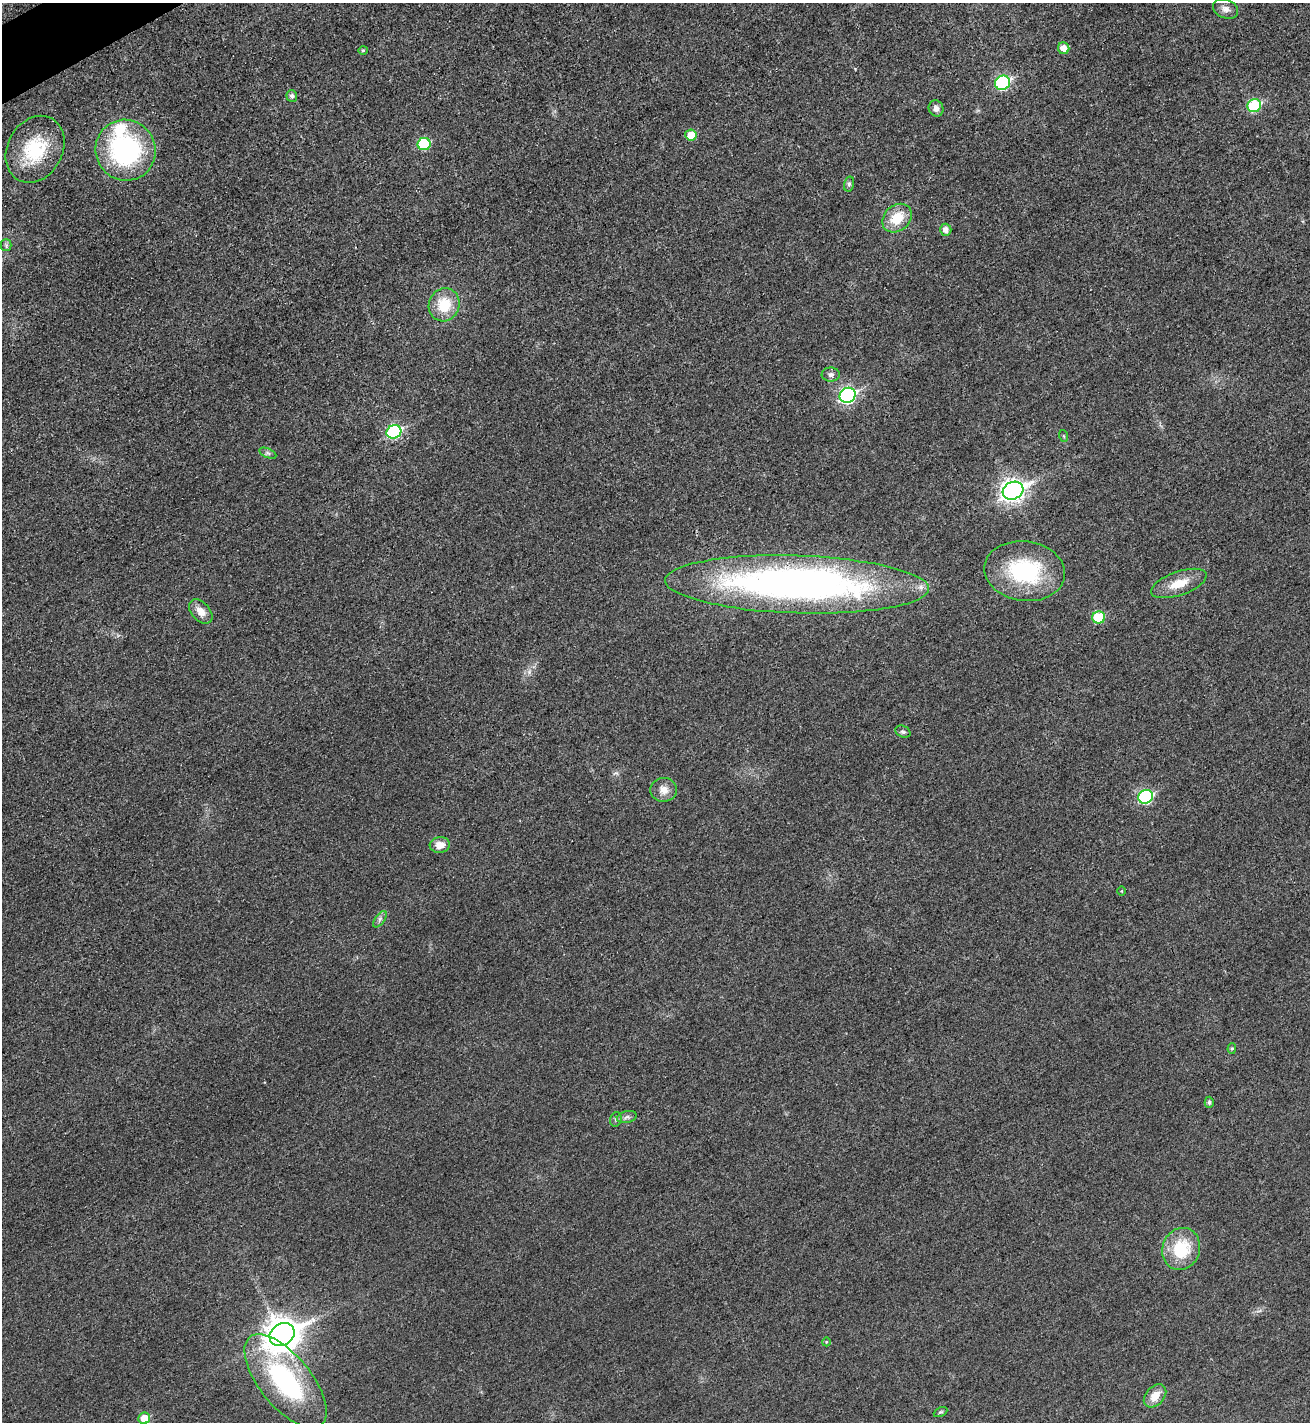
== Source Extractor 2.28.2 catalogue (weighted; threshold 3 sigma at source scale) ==
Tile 11 of 4 x 4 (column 3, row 3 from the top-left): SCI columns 2788-4095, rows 1443-2862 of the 5715 x 5722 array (HDU 1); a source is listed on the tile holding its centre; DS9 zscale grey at full resolution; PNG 1312 x 1424 px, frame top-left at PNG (2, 3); each listed source drawn as its Kron ellipse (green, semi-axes under 4 px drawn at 4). Shown black and unused: <1% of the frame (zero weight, under 3 of 4 exposures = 2% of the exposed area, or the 3 px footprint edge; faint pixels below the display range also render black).
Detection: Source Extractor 2.28.2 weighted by HDU 2 'WHT'; one run over the whole footprint, this tile lists its part. Background 0.0165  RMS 0.0058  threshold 0.026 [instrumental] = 3 sigma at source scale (4.5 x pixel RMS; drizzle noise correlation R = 1.50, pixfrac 1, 0.05/0.05 arcsec/px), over >= 5 px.
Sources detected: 45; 1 inside a brighter listed object's ellipse — not listed separately; the other 44 listed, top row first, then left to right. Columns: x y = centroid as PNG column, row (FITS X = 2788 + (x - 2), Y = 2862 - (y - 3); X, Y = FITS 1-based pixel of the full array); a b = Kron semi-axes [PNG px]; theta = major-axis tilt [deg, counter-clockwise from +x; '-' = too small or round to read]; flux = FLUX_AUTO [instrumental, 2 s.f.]
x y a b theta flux
1225 9 13 9 -23 3.7
1064 48 6 5 - 6.3
363 50 4 4 - 0.74
1003 83 8 7 - 65
292 96 6 5 - 1.8
1254 106 7 6 - 43
936 108 8 7 - 2.9
691 135 6 5 - 9.5
424 144 6 6 - 33
35 149 35 27 61 34
125 150 31 30 - 91
849 184 7 5 75 1.3
897 218 16 12 42 15
946 230 6 5 - 3.8
6 245 5 5 - 1.2
444 305 17 15 66 18
831 375 9 7 -2 2
848 395 8 7 - 110
394 432 7 6 - 73
1064 436 6 3 -71 0.59
268 453 9 4 -23 1.4
1013 491 11 8 26 340
1025 571 40 30 -7 56
1179 583 29 12 19 12
797 584 132 29 -2 340
201 612 14 9 -48 6.2
1099 617 6 6 - 22
903 732 8 5 -24 1.4
664 790 13 12 - 5.5
1146 797 7 6 - 65
440 845 10 8 6 6.5
1122 891 5 3 - 0.5
380 919 9 4 55 1.7
1232 1048 5 4 - 0.89
1209 1102 5 4 - 1.3
627 1117 10 6 11 1.9
616 1119 7 5 75 1.3
1181 1249 21 18 70 25
282 1335 13 10 30 980
826 1342 4 3 - 0.43
286 1381 57 25 -51 84
1155 1396 13 9 47 7.6
940 1412 7 4 25 0.9
144 1418 6 5 - 12
Overlapping masked pixels (flux is a lower limit): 1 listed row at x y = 797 584